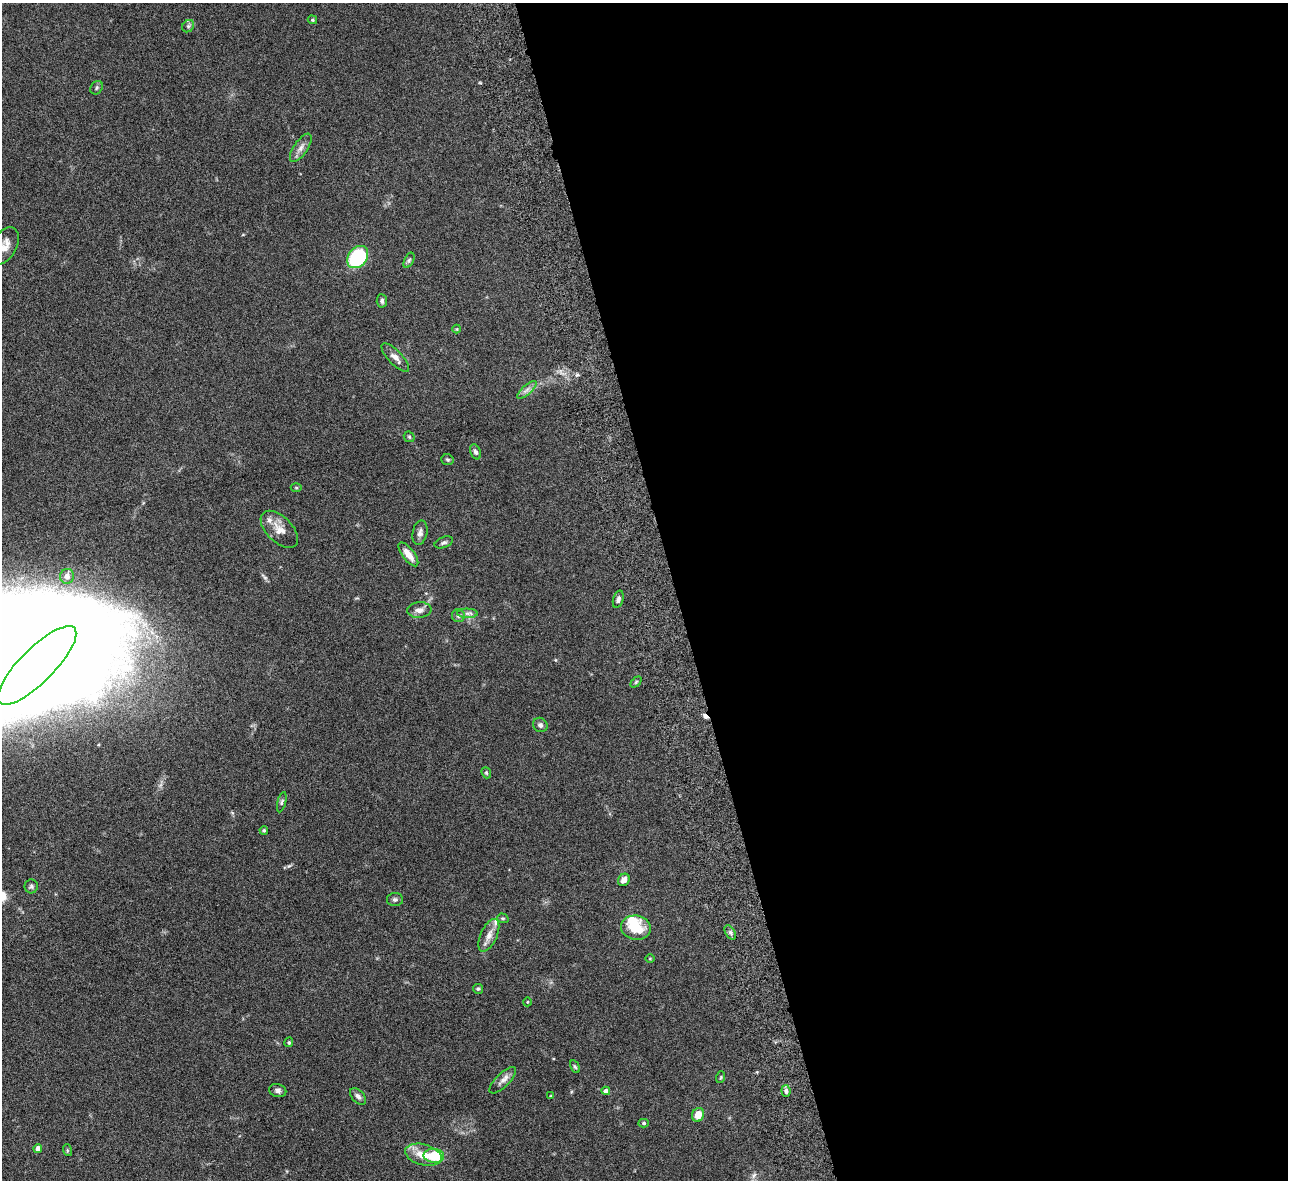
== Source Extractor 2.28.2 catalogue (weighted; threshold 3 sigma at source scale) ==
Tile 8 of 4 x 4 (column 4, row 2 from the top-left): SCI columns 3915-5200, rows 2642-3819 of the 5257 x 5162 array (HDU 1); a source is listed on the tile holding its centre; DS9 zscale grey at full resolution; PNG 1290 x 1182 px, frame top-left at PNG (2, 3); each listed source drawn as its Kron ellipse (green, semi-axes under 4 px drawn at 4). Shown black and unused: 48% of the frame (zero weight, under 6 of 12 exposures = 3% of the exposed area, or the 3 px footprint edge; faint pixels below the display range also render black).
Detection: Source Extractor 2.28.2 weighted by HDU 2 'WHT'; one run over the whole footprint, this tile lists its part. Background 0.125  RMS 0.0034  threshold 0.0139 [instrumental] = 3 sigma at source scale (4.09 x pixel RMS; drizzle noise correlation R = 1.36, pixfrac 0.8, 0.05/0.05 arcsec/px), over >= 5 px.
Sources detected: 59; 1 inside a brighter object's white glare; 1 cosmic-ray / hot-pixel residue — neither listed nor drawn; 2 inside a brighter listed object's ellipse — not listed separately; the other 55 listed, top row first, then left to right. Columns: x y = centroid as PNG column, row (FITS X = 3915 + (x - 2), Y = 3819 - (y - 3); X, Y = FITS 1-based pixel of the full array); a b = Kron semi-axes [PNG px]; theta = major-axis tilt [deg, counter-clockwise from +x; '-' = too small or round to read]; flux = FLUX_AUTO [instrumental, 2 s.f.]
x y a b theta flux
312 20 5 4 - 0.37
188 26 6 5 - 0.64
97 88 7 5 55 0.62
301 148 16 7 56 1.9
4 246 20 12 61 4.2
358 257 12 9 50 29
409 260 8 4 63 0.59
382 301 6 5 - 0.75
457 329 4 4 - 0.27
395 357 18 7 -46 2.1
527 390 12 4 42 1.3
409 437 6 5 - 0.42
475 452 8 5 -66 0.78
447 460 6 5 - 0.48
296 488 5 3 - 0.32
279 529 23 12 -45 3.9
420 533 12 7 79 1.3
444 542 9 5 20 0.79
408 554 14 6 -53 3.2
67 576 7 7 - 1.5
618 599 9 5 73 0.81
419 610 12 8 5 1.8
467 613 10 4 -2 0.97
458 616 6 6 - 0.8
37 665 53 17 45 280
636 682 6 4 45 0.42
540 725 7 6 - 0.96
486 773 6 4 -69 0.44
282 802 10 4 76 0.64
264 830 4 4 - 0.44
624 880 6 5 - 1.8
31 886 7 6 - 0.71
395 899 8 6 1 0.79
503 918 6 4 -19 0.41
636 928 15 12 -10 8.8
730 932 8 4 -58 0.73
489 935 17 8 65 2.5
650 959 5 3 - 0.26
478 989 5 5 - 0.47
527 1002 4 3 - 0.24
289 1042 5 4 - 0.42
575 1067 6 4 -61 0.45
721 1077 6 3 71 0.34
503 1080 17 7 44 1.8
278 1091 8 6 -14 0.96
606 1091 4 4 - 1.3
786 1091 6 4 -84 0.85
358 1096 10 6 -47 1.1
551 1096 4 2 - 0.23
698 1115 7 6 - 3.6
644 1123 5 4 - 0.51
38 1148 4 4 - 1.8
67 1150 6 4 -73 0.37
423 1155 18 10 -15 5.2
434 1156 10 7 -5 10
Isophote crosses this tile's border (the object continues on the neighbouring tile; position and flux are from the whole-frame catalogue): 2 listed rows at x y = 4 246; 37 665